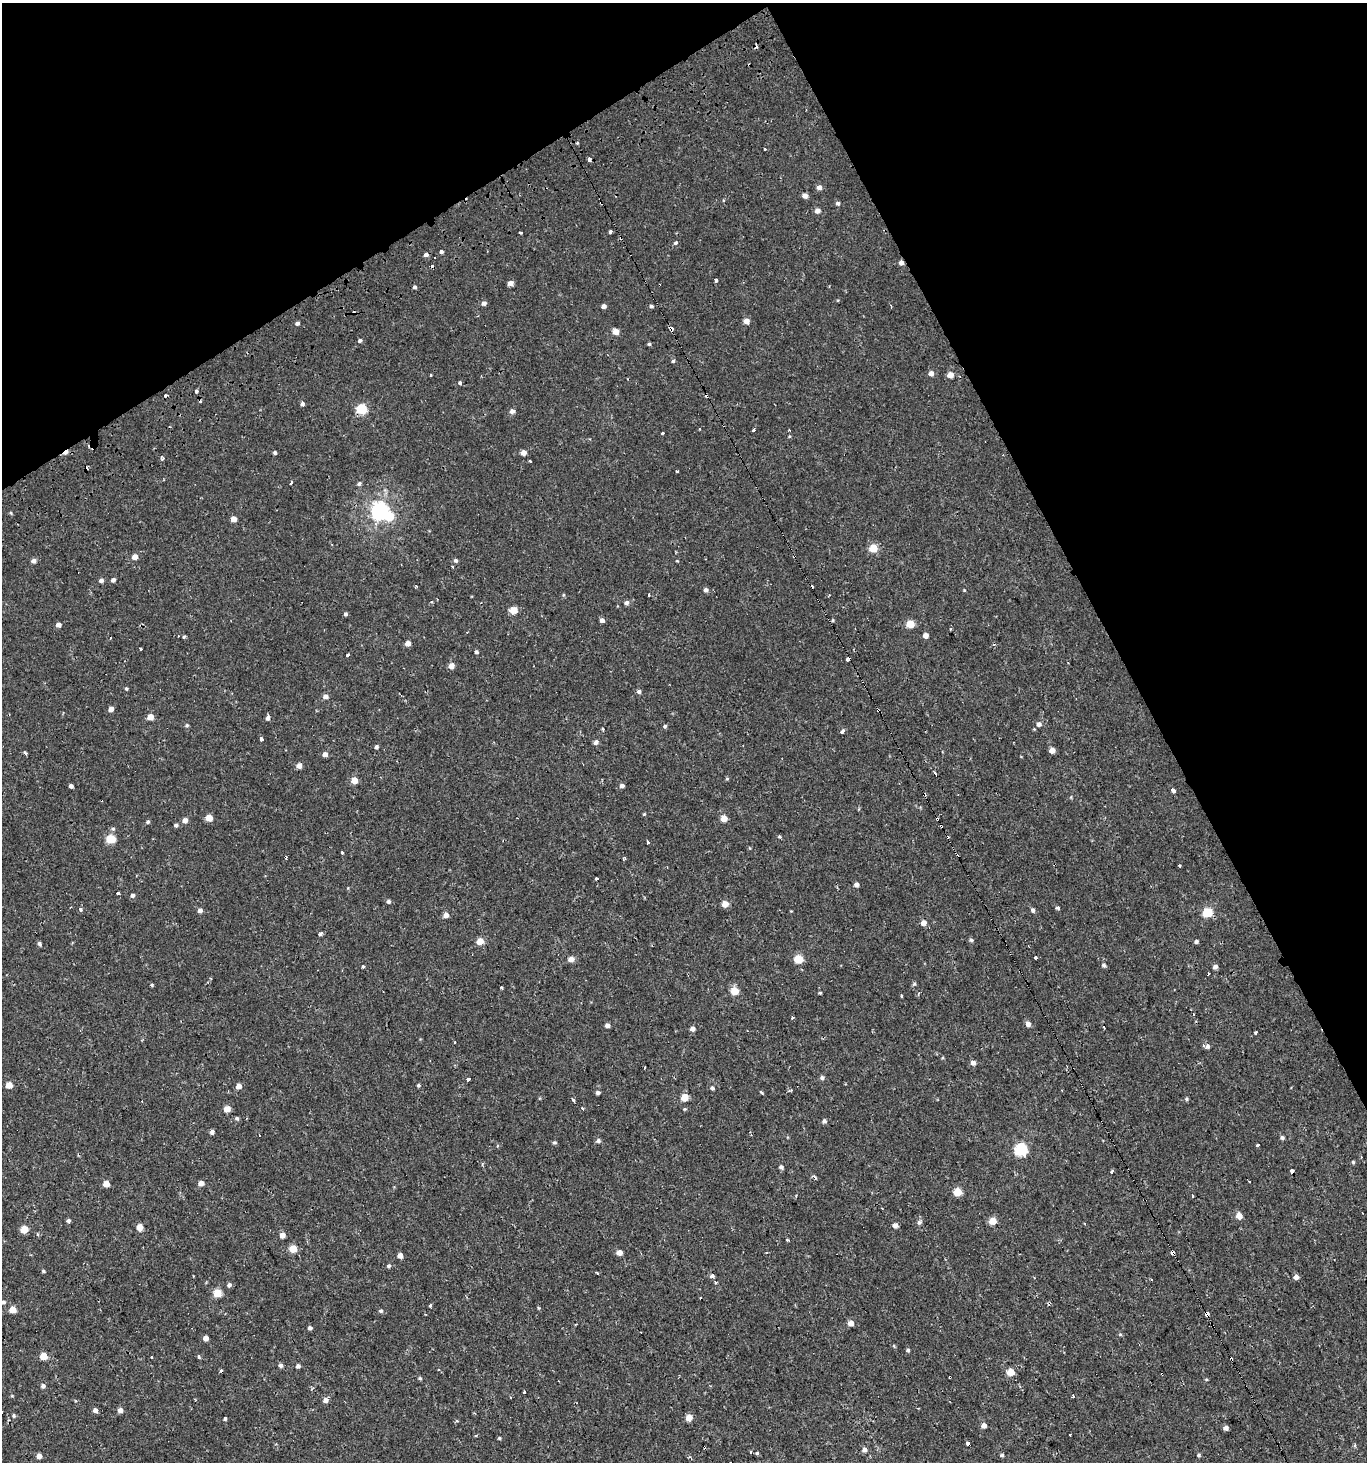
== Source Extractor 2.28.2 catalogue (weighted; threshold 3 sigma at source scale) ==
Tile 3 of 4 x 4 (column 3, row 1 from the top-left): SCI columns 2847-4211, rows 4440-5899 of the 5776 x 5899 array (HDU 1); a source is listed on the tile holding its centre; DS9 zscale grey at full resolution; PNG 1369 x 1464 px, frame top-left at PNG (2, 3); no overlay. Shown black and unused: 26% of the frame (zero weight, under 2 of 3 exposures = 3% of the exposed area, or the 3 px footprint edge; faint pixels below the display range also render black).
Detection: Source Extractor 2.28.2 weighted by HDU 2 'WHT'; one run over the whole footprint, this tile lists its part. Background 6.84e-04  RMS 0.0024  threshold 0.011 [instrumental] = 3 sigma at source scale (4.5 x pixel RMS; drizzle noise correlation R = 1.50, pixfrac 1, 0.0396/0.0396 arcsec/px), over >= 5 px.
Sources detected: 277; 1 inside a brighter object's white glare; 40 cosmic-ray / hot-pixel residue — not listed; the other 236 listed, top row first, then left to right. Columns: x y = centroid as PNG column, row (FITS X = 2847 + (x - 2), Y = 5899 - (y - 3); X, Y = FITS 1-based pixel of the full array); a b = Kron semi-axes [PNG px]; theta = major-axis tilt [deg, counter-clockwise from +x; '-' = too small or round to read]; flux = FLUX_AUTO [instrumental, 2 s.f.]
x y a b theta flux
577 143 4 4 - 0.25
765 149 3 3 - 2.8
589 160 4 3 - 2.4
819 187 5 5 - 1.1
805 196 5 4 - 1.3
601 203 4 3 - 0.3
838 203 5 4 - 0.62
817 211 5 5 - 1.4
610 232 4 3 - 1.2
520 233 3 2 - 0.32
675 243 5 5 - 0.4
441 252 4 4 - 0.5
901 262 5 4 - 0.98
715 280 3 3 - 2.1
510 283 5 4 - 1.5
415 287 4 4 - 0.49
484 303 5 5 - 0.8
604 306 4 4 - 0.96
651 306 4 4 - 0.44
891 306 3 3 - 0.22
746 321 5 5 - 1.7
297 323 4 4 - 0.57
671 329 4 3 - 5.2
616 332 5 4 - 2.5
360 340 4 4 - 0.5
649 344 4 4 - 0.35
673 361 4 4 - 0.35
931 373 5 5 - 1.2
950 375 5 4 - 2.3
460 383 3 3 - 0.77
196 391 3 3 - 0.77
302 404 4 3 - 1.3
361 409 6 5 - 14
512 411 6 5 - 0.86
754 430 3 3 - 0.38
663 433 3 3 - 0.68
275 453 5 3 - 0.4
524 453 5 5 - 1.6
162 458 5 4 - 0.58
676 471 3 3 - 0.88
291 483 3 3 - 4.3
359 484 5 5 - 0.47
380 511 7 6 - 94
11 513 5 3 - 0.26
234 519 4 4 - 2
873 548 5 5 - 6.1
135 557 5 5 - 1.7
455 560 5 4 - 0.52
34 561 5 5 - 0.93
453 567 3 3 - 0.3
101 580 5 4 - 0.71
113 580 5 5 - 0.64
416 586 4 2 - 0.2
706 590 5 5 - 0.73
964 590 4 3 - 0.2
649 594 3 2 - 0.38
627 603 5 5 - 0.68
514 610 5 5 - 3.9
345 614 4 4 - 0.42
602 620 4 4 - 0.82
910 624 5 5 - 5.6
58 625 5 4 - 1
925 635 5 4 - 1.4
184 637 4 3 - 0.29
408 643 5 4 - 1.7
140 649 3 3 - 2.6
476 652 4 4 - 0.46
347 655 3 3 - 1.5
848 659 4 4 - 0.94
451 666 5 5 - 1.7
126 688 4 4 - 0.3
639 691 5 5 - 0.53
325 696 6 5 - 0.98
111 709 5 4 - 1.3
878 710 3 3 - 0.86
150 717 6 5 - 1.9
268 718 6 4 74 0.73
1039 724 6 5 - 0.95
187 725 5 4 - 0.32
665 726 4 4 - 0.37
603 729 3 3 - 0.28
842 731 4 3 - 1.5
261 739 4 3 - 2.1
596 742 5 4 - 0.95
376 747 4 4 - 0.49
1052 750 5 4 - 2.1
25 753 4 3 - 0.95
325 754 5 4 - 1.2
299 766 5 5 - 1.3
935 773 4 2 - 0.3
727 779 5 3 - 0.24
354 780 5 5 - 3.1
71 786 4 4 - 0.65
622 786 5 4 - 0.71
1173 790 5 4 - 1.5
644 814 4 4 - 0.22
209 818 5 5 - 3.3
724 818 5 5 - 3.3
185 820 5 5 - 1.4
148 822 5 4 - 0.37
176 825 5 4 - 0.42
113 829 5 5 - 0.37
780 836 3 3 - 0.85
111 839 5 5 - 9.1
648 842 3 3 - 16
341 852 3 2 - 0.64
624 858 5 3 - 0.39
1179 865 3 2 - 0.27
596 878 4 3 - 0.78
856 884 5 4 - 0.84
118 893 3 3 - 4.3
132 895 5 4 - 0.62
388 901 5 5 - 0.48
725 904 5 5 - 2.8
70 907 3 3 - 0.22
1057 907 4 3 - 1.2
80 910 3 3 - 1.7
200 910 5 5 - 0.78
1033 910 5 5 - 0.59
1207 912 5 5 - 11
446 915 5 5 - 1.5
923 923 5 5 - 1.4
320 934 4 3 - 0.92
971 940 5 4 - 0.42
480 941 5 5 - 3.1
1196 941 5 4 - 0.49
39 943 5 4 - 0.48
1035 958 3 3 - 3.1
571 959 5 5 - 1.8
798 959 5 5 - 8.2
1104 965 5 5 - 0.54
363 966 3 3 - 0.49
1215 967 5 4 - 0.93
914 984 6 4 44 0.34
152 985 3 3 - 0.37
501 987 4 3 - 0.44
734 991 5 5 - 5.6
820 993 4 3 - 0.27
901 995 3 3 - 0.97
792 1018 3 3 - 1.3
1028 1024 5 5 - 1.1
607 1025 4 4 - 0.82
692 1029 5 5 - 0.97
1256 1032 3 3 - 1.4
455 1042 3 2 - 0.18
1203 1045 3 3 - 0.61
1208 1046 6 5 - 0.56
973 1063 5 5 - 1
822 1077 6 5 - 0.53
468 1079 3 3 - 2.8
9 1085 5 5 - 2.7
418 1085 5 4 - 0.31
239 1086 5 5 - 1.3
712 1088 5 4 - 0.44
761 1092 5 3 - 0.27
598 1093 4 4 - 0.62
684 1097 5 5 - 3.8
1186 1099 5 4 - 0.35
573 1100 5 3 - 0.32
582 1108 3 2 - 0.77
227 1109 5 5 - 2.4
237 1118 5 5 - 0.39
824 1121 5 5 - 0.6
212 1132 5 4 - 0.66
1282 1137 5 5 - 0.49
598 1141 6 5 - 0.58
554 1142 5 4 - 0.35
1257 1145 3 3 - 1.6
1021 1150 6 6 - 27
1353 1162 4 4 - 0.3
781 1167 5 5 - 0.55
1111 1171 3 3 - 1.9
1292 1171 4 3 - 4.8
815 1178 4 3 - 0.5
1249 1182 3 2 - 0.28
201 1183 5 4 - 1.7
106 1184 5 5 - 2.4
957 1192 5 5 - 6.1
1239 1216 5 5 - 2.5
68 1221 5 4 - 0.49
992 1221 5 4 - 4.1
919 1222 6 6 - 0.59
896 1225 5 5 - 0.93
140 1227 5 5 - 2.2
24 1229 5 5 - 5.2
38 1234 4 3 - 0.28
282 1235 5 5 - 1.5
293 1249 5 5 - 5
619 1252 5 5 - 1.7
1173 1252 4 3 - 5.8
400 1255 5 5 - 1.3
389 1266 5 5 - 0.43
43 1271 4 4 - 0.33
597 1273 3 2 - 0.42
712 1276 5 4 - 0.5
1296 1277 5 4 - 1.1
716 1282 4 3 - 0.44
229 1285 5 5 - 0.61
217 1293 5 5 - 6.6
3 1302 6 5 - 0.5
430 1305 3 3 - 1.5
12 1310 5 5 - 3.4
381 1311 6 5 - 0.4
1207 1314 4 3 - 8.6
851 1323 5 5 - 1.8
310 1328 4 4 - 0.58
1120 1335 5 3 - 0.25
206 1338 4 4 - 1.4
908 1350 4 4 - 0.35
43 1356 5 5 - 4.2
198 1357 4 3 - 0.65
280 1365 5 5 - 0.53
298 1366 4 4 - 0.61
1011 1372 5 5 - 4.3
420 1378 4 4 - 0.32
43 1386 5 5 - 0.71
525 1392 3 3 - 1.4
1074 1396 3 3 - 2.1
326 1400 6 6 - 0.96
95 1410 5 5 - 0.84
120 1410 5 5 - 1.1
14 1416 6 4 -89 0.33
689 1417 5 5 - 3
225 1418 4 3 - 1.5
456 1421 3 2 - 0.44
984 1425 5 5 - 1.3
1226 1428 5 4 - 0.86
1070 1435 3 3 - 0.53
499 1438 4 4 - 0.27
968 1443 4 3 - 1.6
1355 1445 4 4 - 0.42
865 1449 6 5 - 0.84
757 1453 4 4 - 0.3
1002 1455 5 4 - 0.4
1199 1455 4 4 - 0.36
39 1456 5 4 - 1.4
Overlapping masked pixels (flux is a lower limit): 9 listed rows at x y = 601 203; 901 262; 671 329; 361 409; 848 659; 878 710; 1173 1252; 1207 1314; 968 1443
Isophote crosses this tile's border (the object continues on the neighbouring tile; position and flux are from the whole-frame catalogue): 1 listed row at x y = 3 1302